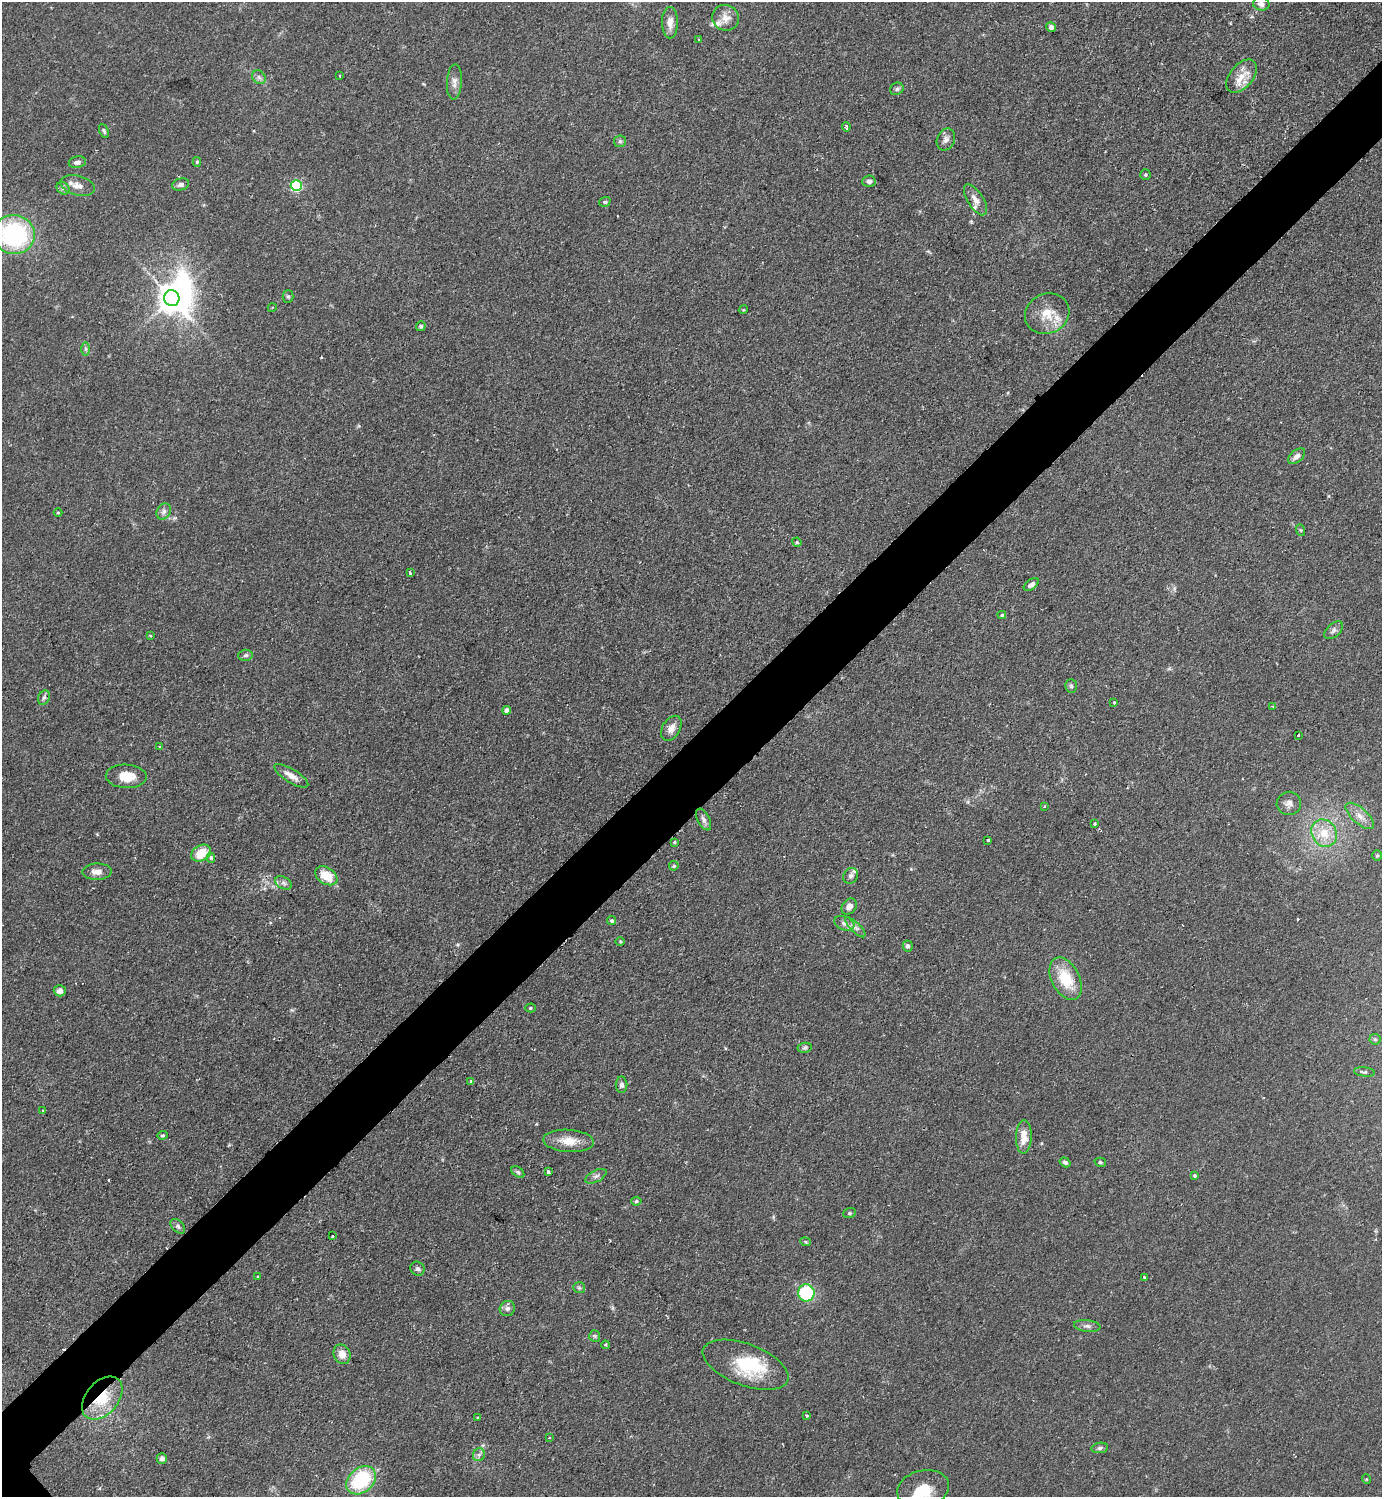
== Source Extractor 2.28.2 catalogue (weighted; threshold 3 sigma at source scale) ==
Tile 10 of 4 x 4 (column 2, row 3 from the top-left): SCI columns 1540-2919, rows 1498-2992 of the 5983 x 5984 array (HDU 1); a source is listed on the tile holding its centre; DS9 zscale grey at full resolution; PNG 1384 x 1499 px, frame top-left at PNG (2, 2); each listed source drawn as its Kron ellipse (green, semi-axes under 4 px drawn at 4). Shown black and unused: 5% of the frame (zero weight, under 2 of 3 exposures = <1% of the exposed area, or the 3 px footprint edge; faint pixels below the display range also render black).
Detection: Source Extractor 2.28.2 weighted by HDU 2 'WHT'; one run over the whole footprint, this tile lists its part. Background 0.0841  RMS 0.006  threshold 0.0271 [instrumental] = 3 sigma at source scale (4.5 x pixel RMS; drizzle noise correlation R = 1.50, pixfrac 1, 0.05/0.05 arcsec/px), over >= 5 px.
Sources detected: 132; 3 inside a brighter object's white glare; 4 cosmic-ray / hot-pixel residue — neither listed nor drawn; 6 inside a brighter listed object's ellipse — not listed separately; the other 119 listed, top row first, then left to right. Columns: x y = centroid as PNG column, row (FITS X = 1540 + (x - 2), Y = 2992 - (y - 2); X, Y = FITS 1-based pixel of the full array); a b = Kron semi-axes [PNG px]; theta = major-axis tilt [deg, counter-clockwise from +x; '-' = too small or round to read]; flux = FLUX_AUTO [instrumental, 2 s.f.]
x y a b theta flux
1261 4 8 6 -13 3.3
726 18 14 12 -24 6.2
670 23 15 8 -90 4.9
1051 27 5 4 - 2.5
699 40 4 3 - 0.65
340 76 3 2 - 0.4
1241 76 19 11 51 8.9
259 77 7 6 - 1.9
454 82 18 7 87 3.9
897 89 7 6 - 1.5
846 127 5 3 - 1.1
104 131 7 4 -67 1.1
946 139 11 8 65 2.8
620 141 6 5 - 1.2
77 162 8 6 12 2.1
197 162 5 4 - 0.88
1145 174 5 5 - 0.87
869 181 6 5 - 2.6
181 184 8 6 14 2
296 185 5 5 - 69
78 186 17 9 -15 5.2
63 188 7 5 -42 1.5
975 200 18 7 -58 4.5
605 202 6 4 19 0.93
14 234 21 19 -7 85
288 296 6 5 - 1.1
172 298 8 7 - 850
272 308 4 3 - 0.49
743 310 4 3 - 0.55
1047 314 23 20 25 13
421 326 5 5 - 1.3
86 349 6 4 -89 1
1297 456 10 6 40 3.2
164 511 8 6 60 2.3
58 513 4 3 - 0.5
1300 530 6 4 -70 0.67
797 542 5 4 - 0.8
410 573 4 3 - 1.6
1031 584 8 5 34 2.7
1002 615 4 4 - 1
1334 630 11 6 41 2
150 636 3 3 - 0.8
245 655 7 5 3 1.3
1071 686 7 5 -88 1.2
44 698 7 5 68 1.7
1114 702 3 3 - 1.9
1273 706 3 2 - 0.48
507 710 4 4 - 3.6
671 728 13 8 60 4.4
1298 735 3 3 - 1.3
159 747 4 2 - 0.53
126 776 20 12 -2 10
291 776 19 6 -31 5
1289 803 12 11 - 3.7
1044 806 4 2 - 0.54
1360 816 18 7 -41 5.4
704 819 12 6 -63 2.4
1095 824 3 3 - 2.3
1324 833 14 12 -56 11
988 840 3 3 - 0.83
675 842 4 4 - 0.69
201 853 10 7 29 13
1377 856 5 4 - 0.86
211 858 5 4 - 1.4
674 866 5 4 - 1
97 872 15 8 1 4.5
326 876 12 8 -33 12
851 876 8 7 - 1.9
284 883 9 6 -27 1.9
849 906 9 6 51 3.5
612 921 5 4 - 1.3
844 923 10 6 -21 2.6
855 927 13 5 -45 2.7
620 942 5 3 - 0.6
908 946 5 5 - 1.8
1066 979 22 14 -62 20
60 991 6 5 - 3.4
530 1008 5 4 - 0.77
1375 1039 5 5 - 0.96
805 1048 7 5 8 1.3
1364 1072 10 4 -7 1.3
471 1081 4 3 - 1.2
621 1085 8 6 -90 1.8
43 1110 3 3 - 2.1
162 1135 5 4 - 0.82
1024 1137 17 8 89 8
569 1141 25 11 -4 10
1065 1162 6 4 -33 1.4
1100 1162 6 4 -15 0.87
518 1172 7 4 -36 1.1
548 1172 4 3 - 2.8
596 1176 11 5 28 2.1
1195 1176 4 4 - 0.96
636 1201 5 4 - 0.93
849 1213 6 5 - 0.89
178 1226 9 5 -46 1.6
332 1235 3 3 - 2.9
805 1242 5 4 - 0.77
417 1269 7 6 - 2
258 1276 3 3 - 1
1144 1277 3 3 - 0.91
579 1288 6 5 - 1.2
806 1293 8 8 - 38
507 1308 8 7 - 2.1
1087 1326 13 5 -6 2.2
595 1336 6 5 - 0.98
605 1345 4 3 - 0.88
342 1354 10 8 -66 5.9
746 1365 45 21 -21 33
102 1398 25 16 49 23
806 1416 3 3 - 1.4
478 1418 3 3 - 1.4
549 1438 3 2 - 0.45
1100 1448 8 5 8 1.3
479 1455 6 6 - 1.7
162 1459 5 5 - 2.3
1366 1479 5 3 - 0.49
361 1480 16 12 41 43
923 1489 26 18 12 21
Overlapping masked pixels (flux is a lower limit): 1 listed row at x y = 102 1398
Isophote crosses this tile's border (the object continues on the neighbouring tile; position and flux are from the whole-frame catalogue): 2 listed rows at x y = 14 234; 923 1489